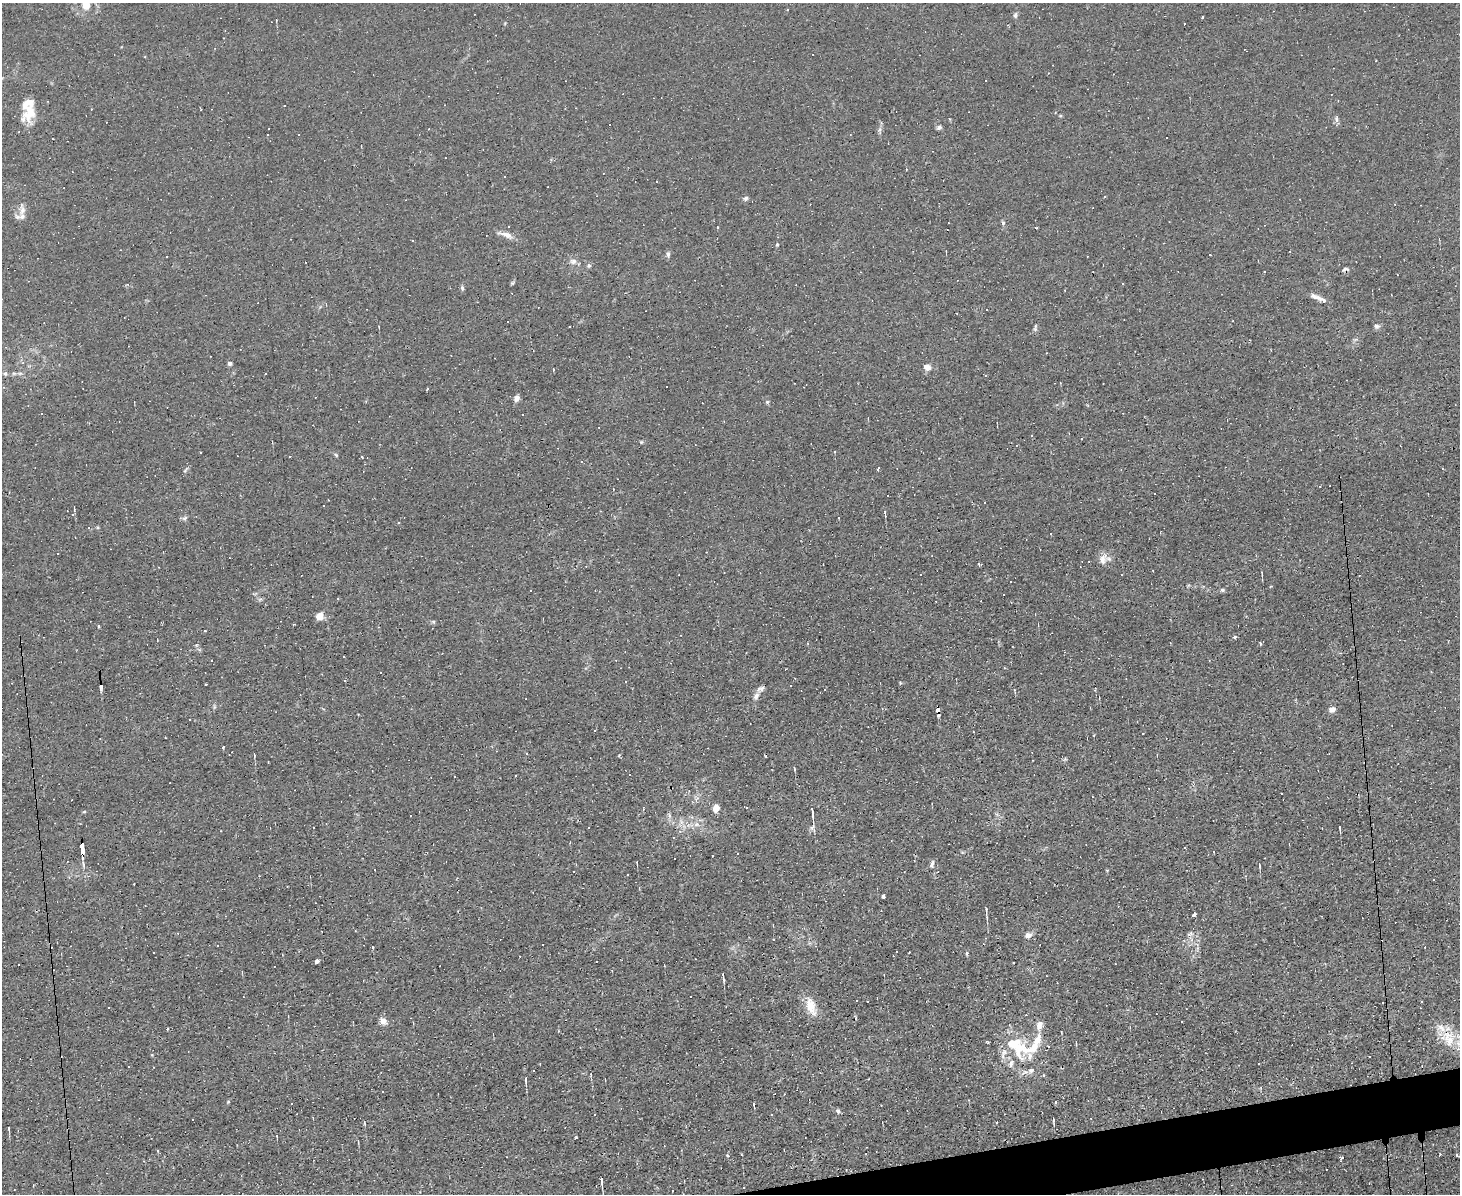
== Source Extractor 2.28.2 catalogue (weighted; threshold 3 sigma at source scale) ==
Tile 5 of 3 x 4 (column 2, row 2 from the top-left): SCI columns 1586-3043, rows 2383-3574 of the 4742 x 4765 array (HDU 1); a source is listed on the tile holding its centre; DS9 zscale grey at full resolution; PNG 1462 x 1196 px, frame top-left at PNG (2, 3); no overlay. Shown black and unused: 2% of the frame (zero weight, under 2 of 3 exposures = <1% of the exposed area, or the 3 px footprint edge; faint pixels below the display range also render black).
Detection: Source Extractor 2.28.2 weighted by HDU 2 'WHT'; one run over the whole footprint, this tile lists its part. Background 0.0153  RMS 0.0039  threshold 0.0178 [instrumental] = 3 sigma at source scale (4.5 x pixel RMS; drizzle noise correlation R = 1.50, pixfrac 1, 0.05/0.05 arcsec/px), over >= 5 px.
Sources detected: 236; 102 cosmic-ray / hot-pixel residue — not listed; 10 inside a brighter listed object's ellipse — not listed separately; the other 124 listed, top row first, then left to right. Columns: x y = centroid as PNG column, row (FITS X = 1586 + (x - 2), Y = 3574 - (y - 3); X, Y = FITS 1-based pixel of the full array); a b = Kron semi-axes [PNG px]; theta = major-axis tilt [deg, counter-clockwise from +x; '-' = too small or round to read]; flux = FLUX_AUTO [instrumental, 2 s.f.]
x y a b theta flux
86 5 6 5 - 7.6
1015 15 8 5 89 0.89
1202 17 3 2 - 0.4
284 106 2 2 - 0.35
29 111 27 15 71 8.7
1336 119 7 5 -80 1.1
881 122 5 4 - 0.58
609 124 3 3 - 16
939 127 6 5 - 0.89
299 135 3 2 - 0.27
1166 138 2 2 - 0.33
746 198 6 5 - 0.83
22 210 16 6 -90 2.6
1003 223 6 4 -76 0.73
508 227 3 2 - 0.39
1036 228 4 2 - 0.33
506 235 22 6 -19 2.9
412 241 3 3 - 0.5
777 244 4 4 - 0.43
668 254 8 5 83 0.99
573 261 10 8 -11 1.7
589 265 7 4 90 0.64
1103 265 2 2 - 0.23
1345 269 9 5 10 0.98
1397 274 2 2 - 0.24
512 283 6 5 - 0.53
1123 284 2 2 - 0.31
462 288 7 5 -80 0.75
1316 297 19 6 -21 2.2
1377 326 8 6 -1 1
1035 328 10 4 82 0.78
230 363 5 4 - 1.3
927 367 5 5 - 4.1
5 374 6 5 - 0.73
265 374 3 3 - 0.93
427 389 3 2 - 0.73
517 398 9 6 66 1.6
767 402 5 5 - 0.63
42 414 3 3 - 0.38
1081 438 3 3 - 0.5
641 442 5 3 - 0.39
201 453 3 2 - 0.4
336 455 6 4 -46 0.5
362 457 3 2 - 1.2
878 469 4 2 - 0.55
185 470 11 3 49 0.58
74 508 8 2 90 0.4
73 514 3 2 - 0.33
885 514 9 2 90 0.56
185 518 9 5 27 0.85
839 518 3 3 - 0.87
1103 559 16 10 77 3
979 564 4 2 - 0.74
1262 573 8 2 -85 0.54
1271 586 4 3 - 0.31
1222 590 7 5 13 0.71
319 616 8 8 - 3.3
1235 637 3 3 - 2.8
808 643 4 3 - 0.31
1260 644 4 2 - 0.49
205 684 3 3 - 1.1
756 696 10 7 62 2
1332 709 8 6 16 1.8
937 710 6 4 -78 32
1094 735 4 2 - 0.27
223 746 3 3 - 3.4
254 754 4 2 - 0.45
794 768 5 3 - 0.43
629 774 3 3 - 1.5
716 808 6 5 - 4.8
812 811 11 3 -85 1.9
84 812 5 3 - 0.4
696 824 7 4 2 1.2
313 827 3 3 - 2
1340 828 7 2 -84 0.68
813 829 11 5 -59 1.2
680 831 5 4 - 0.6
82 849 10 3 -85 48
1214 852 3 3 - 11
932 864 11 5 73 1
1259 865 6 3 -87 0.42
375 870 3 3 - 7.4
1107 870 4 3 - 0.3
574 871 2 2 - 0.3
883 896 4 3 - 1
986 910 8 3 -83 0.88
1194 915 4 3 - 2.2
1028 935 9 7 26 1.8
773 939 3 2 - 0.36
154 952 2 2 - 0.33
967 953 5 4 - 0.53
317 961 4 3 - 3.1
723 976 8 2 -82 1
867 1001 2 2 - 0.28
1383 1002 3 3 - 6.5
1422 1002 3 2 - 0.44
811 1006 22 10 -71 6.6
383 1021 10 8 -54 2.3
1182 1021 3 2 - 0.55
1061 1032 3 2 - 0.25
1449 1038 23 21 -59 9.8
1037 1040 18 10 67 5.3
1076 1042 5 3 - 0.44
1014 1044 39 18 -36 18
533 1071 3 2 - 0.48
1043 1075 4 3 - 0.5
525 1079 7 3 -82 0.83
382 1091 2 2 - 0.33
228 1102 5 4 - 0.42
1055 1102 3 2 - 0.67
292 1104 3 3 - 2.1
754 1104 4 3 - 0.33
838 1111 6 5 - 0.86
772 1114 3 2 - 0.46
1053 1120 5 3 - 0.55
364 1122 6 2 86 0.37
996 1123 3 3 - 0.42
9 1128 7 3 -85 0.55
576 1137 3 2 - 0.31
727 1155 4 3 - 0.3
1457 1155 5 3 - 0.33
602 1181 10 3 -84 1.6
744 1187 3 2 - 0.4
672 1191 3 2 - 1.5
Overlapping masked pixels (flux is a lower limit): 3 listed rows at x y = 1345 269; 937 710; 82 849
Isophote crosses this tile's border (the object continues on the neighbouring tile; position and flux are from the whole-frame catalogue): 2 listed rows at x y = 86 5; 1449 1038
Unlisted compact peaks at least as high as the median listed source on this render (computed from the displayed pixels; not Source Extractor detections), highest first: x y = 433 622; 619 755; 152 1055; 900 683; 196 645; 1060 116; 97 527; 505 23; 669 815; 1065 759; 962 852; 1440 1154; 214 707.